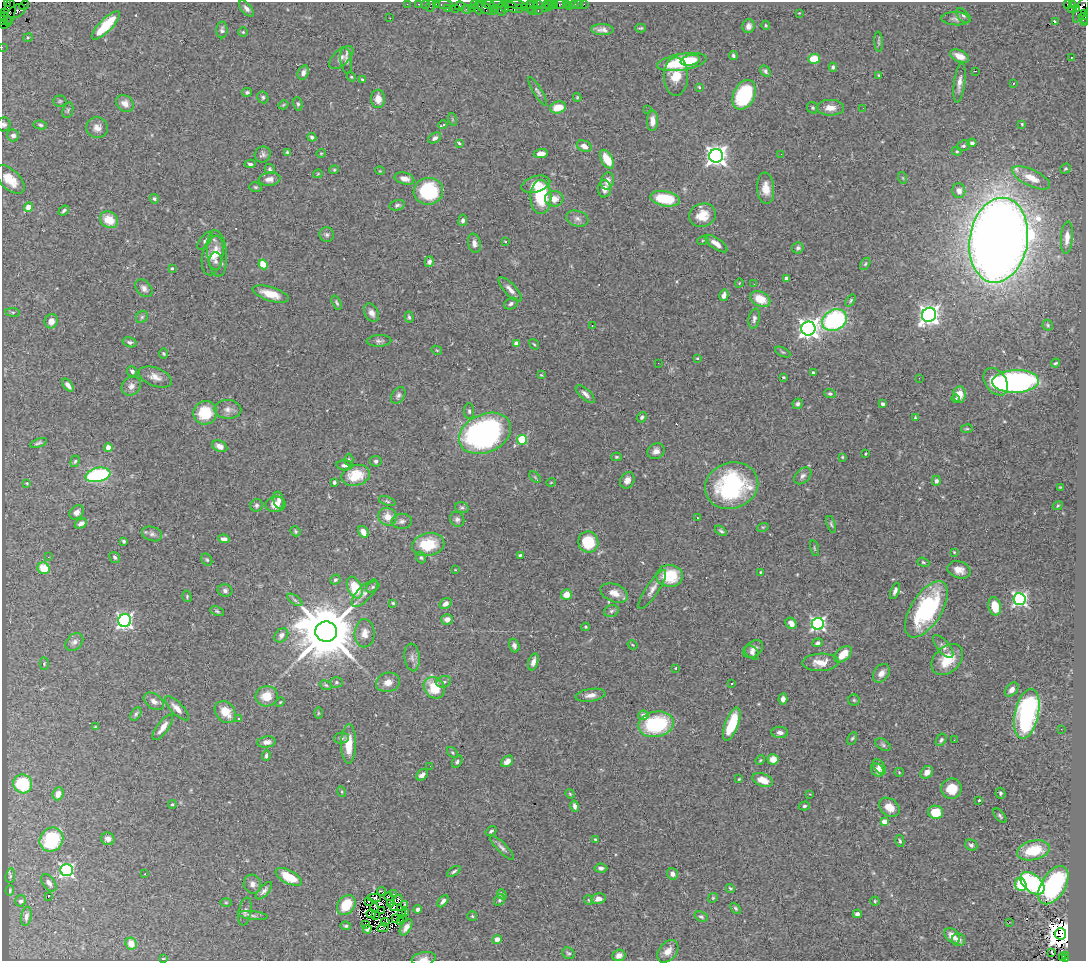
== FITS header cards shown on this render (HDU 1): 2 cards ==
NAXIS1  =                 1084
NAXIS2  =                  959

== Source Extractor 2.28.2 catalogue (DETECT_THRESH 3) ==
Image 1084 x 959 px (HDU 1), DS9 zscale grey, 1 PNG px = 1 image px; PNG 1088 x 963 px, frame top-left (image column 1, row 959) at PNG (2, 2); each listed source drawn as its Kron ellipse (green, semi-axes under 4 px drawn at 4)
Background 1.43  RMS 0.051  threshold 0.152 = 3 sigma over >= 5 px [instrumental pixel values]
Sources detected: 473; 2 with non-positive FLUX_AUTO (blend fragments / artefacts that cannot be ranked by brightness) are neither listed nor drawn; the other 471 listed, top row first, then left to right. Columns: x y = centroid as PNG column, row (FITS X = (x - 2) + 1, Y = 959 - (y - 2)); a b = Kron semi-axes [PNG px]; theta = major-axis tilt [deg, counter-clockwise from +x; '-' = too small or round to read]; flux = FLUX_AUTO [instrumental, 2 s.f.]
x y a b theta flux
7 2 3 2 - 17
407 4 2 2 - 28
419 4 3 2 - 92
425 4 2 2 - 36
436 4 3 2 - 80
444 4 9 3 1 230
497 4 7 2 2 380
514 4 12 3 -6 240
533 4 3 2 - 73
538 4 3 2 - 61
547 4 3 3 - 95
554 4 3 2 - 81
560 4 5 3 - 140
566 4 2 2 - 18
575 4 3 3 - 130
579 4 2 2 - 13
584 4 2 2 - 42
1067 4 3 2 - 360
1072 4 3 3 - 17
24 5 5 2 - 58
474 5 4 2 - 76
489 5 6 4 -15 230
550 5 5 3 - 140
430 6 6 2 72 200
459 6 5 4 - 270
569 6 2 2 - 23
478 7 7 3 -87 340
505 7 5 3 - 190
512 7 6 3 -40 310
524 7 2 2 - 65
530 7 6 3 -90 130
545 7 3 2 - 85
246 8 9 5 -49 12
471 8 4 3 - 50
485 8 9 5 -33 470
495 8 3 2 - 140
520 8 2 2 - 36
1077 8 3 3 - 450
447 9 3 2 - 79
455 9 3 2 - 130
466 9 5 2 - 170
501 9 6 4 -81 580
1071 9 2 2 - 21
1081 9 14 5 64 710
17 11 9 6 30 570
493 11 2 2 - 49
532 11 4 2 - 120
538 11 3 2 - 190
10 12 14 5 84 570
5 13 3 2 - 72
799 13 2 2 - 1.9
1084 14 4 3 - 400
963 16 9 5 -45 8.2
5 18 7 2 -39 210
390 18 3 2 - 3.8
1083 18 6 4 -62 220
955 19 14 6 -2 14
3 21 5 3 - 63
1055 21 3 2 - 4.5
1085 23 3 2 - 62
3 24 5 2 - 140
106 25 19 6 45 130
766 25 4 4 - 3.3
749 26 7 6 - 16
641 28 5 3 - 4.7
222 30 8 5 90 9.1
602 30 11 5 -3 17
243 32 5 5 - 4.2
28 38 4 3 - 3.7
879 42 10 4 -85 6.1
2 47 2 2 - 23
733 56 4 3 - 6.3
959 56 10 5 -25 32
341 57 15 7 43 22
1071 58 3 2 - 5.1
814 59 6 5 - 75
346 60 13 5 -82 13
690 60 10 5 12 47
682 62 25 8 9 170
833 67 4 4 - 8.3
765 71 6 4 -57 7.9
975 71 3 2 - 5.1
303 73 7 5 67 13
879 75 3 3 - 4.9
676 76 19 12 90 92
351 77 4 4 - 3.3
362 80 3 3 - 4.6
959 83 20 5 83 22
1013 83 3 2 - 5.8
699 88 3 3 - 16
538 91 16 4 -59 11
247 92 5 4 - 6
744 95 16 10 64 280
263 97 6 5 - 6.8
577 97 4 4 - 3.3
378 99 9 7 -84 33
60 101 7 5 2 5.9
125 103 10 7 -39 25
298 104 7 4 -80 6.3
283 105 5 3 - 3.5
558 107 8 6 14 60
813 108 6 5 - 5.3
830 108 14 8 0 30
863 108 2 2 - 1.6
68 110 8 5 73 6.2
648 110 3 2 - 3.2
452 119 6 4 -72 4.5
652 121 10 5 -90 25
4 124 7 6 - 9.8
1022 124 3 3 - 3
40 125 7 4 -9 6.8
443 125 4 3 - 16
97 128 10 10 - 24
13 135 6 6 - 14
312 137 4 4 - 7.6
435 138 7 5 32 12
459 143 4 4 - 4.7
972 143 4 4 - 7.7
584 146 7 5 -24 22
963 146 7 5 18 7.5
957 151 5 4 - 4.1
287 152 4 3 - 4.9
321 153 5 4 - 3.8
263 154 8 7 - 10
541 154 7 4 8 27
781 154 2 2 - 2.6
716 156 7 7 - 2200
607 159 10 5 -61 73
250 164 5 3 - 8.3
270 169 5 5 - 5.6
1065 169 5 5 - 5.6
334 170 4 4 - 3.7
380 171 5 3 - 2.7
318 174 5 3 - 3
903 178 6 4 -71 4.5
1031 178 21 8 -25 56
10 179 18 9 -43 61
270 179 11 6 7 21
404 179 10 6 -14 26
607 181 9 6 80 22
536 184 15 8 16 36
255 187 6 4 -16 5.5
766 188 16 8 -86 40
604 189 8 6 87 19
428 191 15 13 9 210
959 191 7 6 - 20
541 197 17 10 -89 180
154 199 5 4 - 8.1
554 199 9 8 - 35
665 199 15 7 -10 160
397 205 8 5 14 8.5
28 207 5 4 - 56
64 211 6 3 41 6.8
702 215 13 11 23 59
577 219 11 7 -16 16
109 220 9 8 - 64
463 220 6 4 81 10
327 235 7 7 - 9.6
1067 237 16 6 86 30
703 240 6 3 19 4.3
999 240 43 29 81 7600
205 241 10 5 52 8.5
505 241 3 3 - 10
474 243 10 6 -79 17
716 243 13 5 -35 24
798 248 6 5 - 8.9
217 253 23 10 -85 44
213 255 20 10 78 41
215 261 9 6 -88 11
429 262 5 4 - 11
263 264 5 4 - 76
865 264 7 4 59 4.9
172 268 4 3 - 5.8
786 278 3 3 - 6.2
739 283 4 2 - 2.5
754 284 3 2 - 3.2
144 288 10 7 -47 16
510 289 16 5 -47 22
271 294 19 7 -17 51
724 295 6 4 77 17
760 299 10 7 -25 63
851 300 7 4 54 5.5
337 303 7 3 -64 5.9
511 304 7 5 28 9.7
13 312 7 4 -7 5.6
372 313 10 6 -62 18
929 315 7 7 - 1900
142 317 7 5 46 7
409 317 6 3 -74 5.7
754 319 10 5 79 11
834 320 13 10 27 570
51 321 7 6 - 25
592 325 3 2 - 4.8
1048 325 5 5 - 5.8
808 328 7 7 - 2200
379 341 12 5 3 11
130 342 7 5 -16 8.3
516 344 4 4 - 36
534 344 6 3 -52 3.9
437 350 5 4 - 3.6
783 352 8 3 -26 5.1
164 353 5 4 - 4.3
697 358 4 3 - 3.7
658 363 2 2 - 5.3
1055 363 5 3 - 4.4
132 371 5 5 - 11
813 372 3 3 - 4.7
541 375 4 3 - 2.9
155 377 17 9 -21 30
783 377 3 2 - 5.9
919 378 2 2 - 5.6
1015 381 23 11 2 820
996 382 15 10 -53 97
68 385 7 4 -51 17
131 386 10 8 40 19
585 394 12 5 -42 16
830 394 5 4 - 6.9
398 395 9 6 56 11
959 395 8 6 84 43
956 399 4 3 - 5.6
798 404 5 5 - 11
883 404 4 3 - 13
228 409 13 9 -3 22
469 411 8 5 -89 8.3
205 413 12 11 - 110
642 417 5 4 - 7.3
915 418 3 3 - 4.2
967 429 6 3 7 3.8
485 433 27 19 24 990
522 440 5 5 - 200
38 443 9 4 20 7.5
220 446 8 5 -25 22
108 448 4 4 - 59
656 451 9 7 27 19
866 454 3 2 - 3.4
616 457 5 4 - 4.4
842 457 4 4 - 3.5
349 460 6 4 -86 4.7
75 461 6 4 71 5.8
376 461 5 5 - 8
345 465 8 5 -5 14
98 475 12 7 12 400
356 475 14 10 14 87
803 476 10 6 44 13
535 477 7 4 -46 4.5
627 480 8 6 61 21
936 481 5 4 - 8.5
551 482 5 3 - 2.6
27 483 3 3 - 4
334 483 3 3 - 7.3
732 486 27 23 19 430
1060 487 4 2 - 2.8
279 500 8 5 -82 13
387 501 9 4 -19 6.2
276 504 10 7 9 31
256 505 6 6 - 8.9
1058 506 5 4 - 4
462 508 7 5 -18 6.8
77 512 8 6 45 20
388 517 9 8 - 42
697 518 3 2 - 30
457 519 8 7 - 11
402 521 10 7 1 13
81 524 6 4 28 16
831 524 8 4 -71 6.1
763 527 6 4 17 4.5
295 531 5 4 - 5
721 531 6 4 -37 7.2
363 532 6 5 - 29
152 534 10 7 -18 13
224 539 6 4 -7 15
124 541 3 3 - 6.2
588 542 10 10 - 140
428 545 16 11 11 130
814 548 8 3 -75 3.6
954 552 3 2 - 2.8
520 555 4 3 - 5.5
48 557 3 2 - 6.9
115 557 6 4 -58 7.6
421 558 6 4 -71 6
207 560 6 5 - 5
923 562 6 4 -20 4.6
44 568 6 5 - 82
455 570 3 2 - 2.4
959 570 12 8 -18 31
760 572 4 3 - 2.8
670 576 13 11 -1 120
335 580 5 4 - 7.3
373 587 7 5 27 7
355 588 11 7 -66 130
652 589 23 6 56 24
225 590 7 6 - 11
895 591 8 4 69 11
365 593 17 7 47 20
614 593 14 9 -21 32
566 595 5 5 - 41
187 596 6 4 -74 4.9
1019 599 6 6 - 880
295 600 9 4 -36 8.5
393 603 4 3 - 4.3
446 603 6 4 36 16
995 606 9 6 -78 64
926 609 32 15 58 400
217 611 7 4 -24 6.1
611 611 8 5 18 8.8
447 619 5 5 - 22
125 621 6 6 - 1100
791 623 6 5 - 27
818 624 6 6 - 850
586 627 4 4 - 3.5
326 632 11 10 - 33000
365 633 14 10 88 29
281 635 8 6 46 15
74 642 10 7 44 16
818 643 5 4 - 8.6
633 645 5 3 - 2.7
514 646 7 5 -74 11
943 647 14 6 -51 17
753 649 11 7 34 18
752 653 8 5 -44 12
843 654 10 6 43 52
412 657 14 7 -83 18
947 659 18 12 45 92
533 662 9 5 74 21
820 662 18 8 3 40
44 664 6 4 89 4.5
675 668 3 2 - 2.3
881 673 10 7 53 23
336 682 6 5 - 6.2
388 682 12 9 14 29
444 682 7 5 21 9.4
731 684 3 3 - 6.4
326 685 6 4 -23 5
434 688 11 9 -48 110
1012 690 8 5 49 17
590 695 15 6 8 23
267 696 11 10 - 65
783 699 6 4 85 13
854 700 5 5 - 5.1
154 701 11 7 -35 19
280 702 5 4 - 3.7
177 708 16 6 -45 25
225 712 12 9 -49 59
318 713 5 3 - 3.7
136 714 7 4 60 6.9
1027 714 25 12 78 630
643 715 5 5 - 25
239 718 3 3 - 3.7
656 724 18 12 11 330
732 724 17 6 69 140
95 727 3 2 - 2.5
163 727 15 5 53 29
1061 729 2 2 - 3.3
780 732 8 5 -4 13
342 738 7 5 2 8.3
852 738 6 4 61 5.3
941 740 7 4 55 7.8
954 740 3 2 - 4
267 742 9 5 8 18
349 744 20 7 89 75
883 745 8 5 -33 7.8
452 753 7 4 -45 4.9
266 756 5 3 - 6.5
773 759 5 5 - 38
760 760 5 4 - 4
507 761 7 5 41 18
457 762 6 4 59 7.6
430 766 2 2 - 5
879 767 9 5 -54 22
877 770 7 5 -45 25
899 772 5 4 - 3.5
927 772 7 5 43 21
422 775 6 4 46 16
739 779 3 2 - 3.4
763 780 10 6 -21 44
23 784 9 9 - 150
951 789 10 10 - 70
342 792 5 3 - 3.8
1000 793 5 5 - 7
58 794 6 5 - 28
570 794 5 4 - 3.5
810 794 3 3 - 2.1
979 800 4 2 - 4.8
172 804 4 4 - 4.3
575 806 6 4 -77 14
804 806 5 4 - 6.2
889 807 11 8 -39 41
936 812 7 7 - 89
1000 816 8 4 -50 7.4
885 822 4 4 - 78
491 831 6 4 36 6.6
108 839 7 6 - 16
595 839 3 3 - 4.2
51 840 13 11 49 180
900 841 6 4 -78 5.5
971 845 6 5 - 8.9
502 848 16 5 -45 13
1033 850 17 9 12 130
601 868 6 4 -5 9
67 870 6 6 - 730
454 871 8 4 33 7.4
145 874 3 2 - 5.6
672 874 6 5 - 15
10 876 7 4 82 5.2
289 877 14 6 -28 81
49 883 10 6 -53 15
1032 883 14 8 -39 490
252 884 9 8 - 16
1021 885 6 5 - 100
1053 885 21 12 58 470
730 888 5 4 - 4.9
10 891 5 4 - 4.5
264 891 11 5 47 12
382 891 4 2 - 1.6
393 894 3 2 - 2.2
502 894 5 3 - 12
389 896 4 2 - 5.1
48 897 3 2 - 34
374 898 7 3 -2 2.3
713 898 5 4 - 4.1
598 899 7 5 12 18
398 900 5 2 - 3.1
500 900 6 5 - 6.8
588 900 5 3 - 3
21 901 5 5 - 8.7
369 901 3 2 - 3.5
443 901 7 4 50 12
875 901 4 4 - 4.2
226 903 6 4 0 4.4
390 903 3 3 - 4.6
404 904 4 2 - 2.8
346 905 11 8 54 89
393 907 4 2 - 3.2
374 908 4 2 - 6.4
736 908 6 4 -46 5.5
418 909 4 4 - 13
245 911 14 6 79 13
382 911 3 2 - 0.0088
406 913 3 2 - 3.8
371 914 4 2 - 3.2
401 914 4 3 - 2.9
857 914 4 4 - 13
26 916 10 5 80 16
253 916 15 4 -7 11
375 916 3 2 - 4.8
472 916 5 5 - 4.9
701 917 7 5 -20 7
395 918 2 2 - 2.8
402 918 3 2 - 1.6
400 921 2 2 - 4.2
385 922 4 2 - 2.4
1009 922 3 2 - 13
365 924 2 2 - 5.4
346 926 5 4 - 5.6
406 927 9 5 58 20
383 928 6 2 14 4.6
367 929 4 3 - 7.2
1060 934 6 5 - 6900
952 936 9 6 -43 35
497 939 5 4 - 25
958 940 6 6 - 16
131 944 6 5 - 43
668 951 13 8 50 29
1051 952 3 2 - 3.7
568 953 6 5 - 6.1
619 955 7 5 21 16
1065 955 3 2 - 320
163 958 4 2 - 2.8
1062 958 3 3 - 120
424 959 12 6 9 17
1065 959 3 3 - 110
At the frame edge (FLAGS 8, measured only in part): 10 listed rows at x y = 7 2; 1084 14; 1083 18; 3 21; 1085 23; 3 24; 2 47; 4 124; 424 959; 1065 959
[2 non-positive-flux detections neither listed nor drawn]